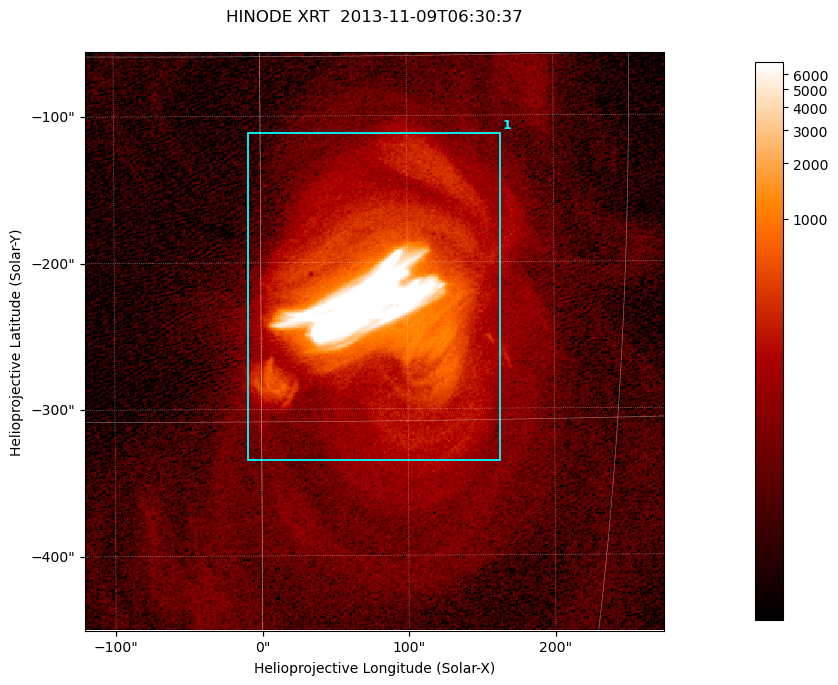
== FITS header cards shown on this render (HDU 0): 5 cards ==
TELESCOP= 'HINODE  '           /
INSTRUME= 'XRT     '           /
DATE_OBS= '2013-11-09T06:30:37.463' /
CTYPE1  = 'Solar-X '           /
CTYPE2  = 'Solar-Y '           /

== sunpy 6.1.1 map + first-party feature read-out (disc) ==
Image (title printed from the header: HINODE XRT  2013-11-09T06:30:37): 384 x 384 px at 1.03 arcsec/px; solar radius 968 arcsec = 941 px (partial field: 5.3% of the solar disc is inside the frame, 100% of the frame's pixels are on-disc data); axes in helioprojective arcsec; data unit not stated in the header (colour bar unlabelled)
Orientation: roll -0.318 deg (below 1 deg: not rotated)
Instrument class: DISC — disc imager (sunpy class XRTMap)
Bright regions (active regions / flare kernels): reference = the on-disc median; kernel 3 px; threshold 5 sigma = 167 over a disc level ~34.6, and >= 1.15x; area >= 147 px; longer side >= 5 px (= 5.1 arcsec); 1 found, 1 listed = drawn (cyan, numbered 1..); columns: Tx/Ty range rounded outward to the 5 arcsec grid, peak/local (2 s.f.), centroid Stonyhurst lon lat
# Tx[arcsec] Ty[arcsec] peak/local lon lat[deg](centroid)
1 -10..165 -340..-110 203 +5 -10